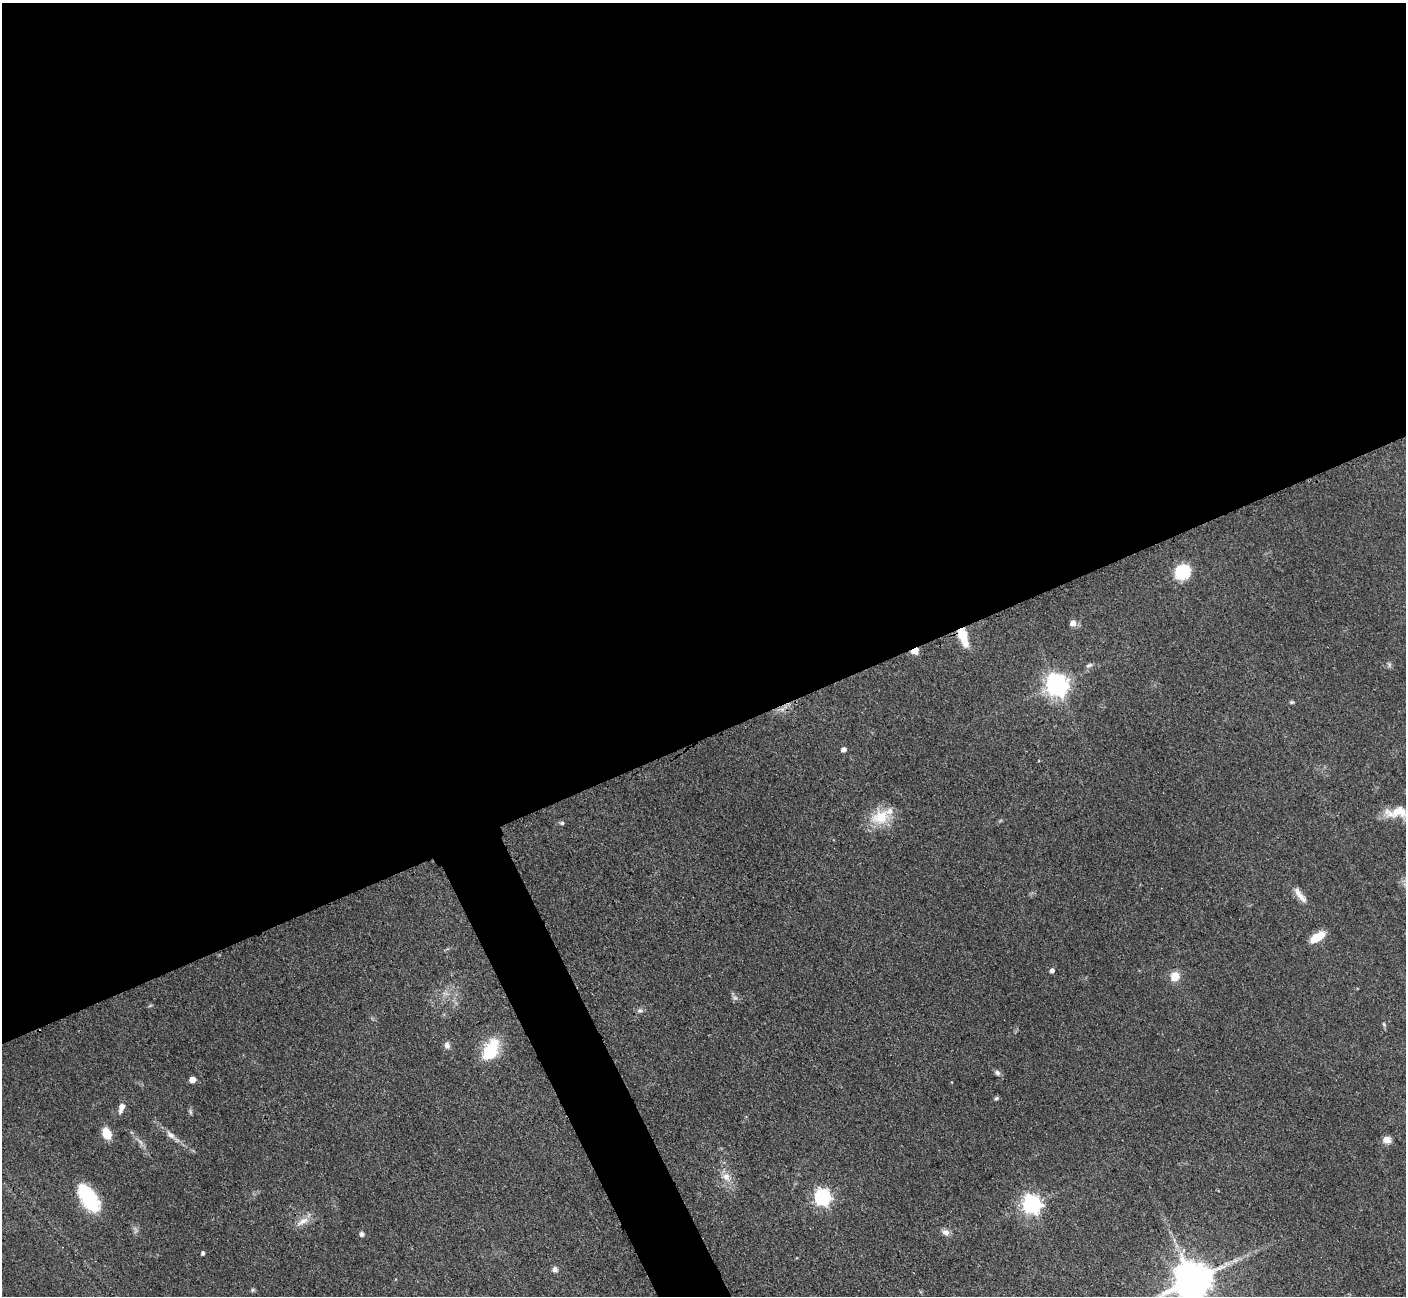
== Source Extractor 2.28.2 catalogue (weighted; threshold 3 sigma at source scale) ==
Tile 2 of 4 x 4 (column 2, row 1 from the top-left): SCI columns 1421-2824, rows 4180-5473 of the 5648 x 5638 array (HDU 1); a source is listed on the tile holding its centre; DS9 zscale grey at full resolution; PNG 1408 x 1298 px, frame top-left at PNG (2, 3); no overlay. Shown black and unused: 59% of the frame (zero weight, under 3 of 4 exposures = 2% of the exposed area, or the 3 px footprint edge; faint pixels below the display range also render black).
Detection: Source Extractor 2.28.2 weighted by HDU 2 'WHT'; one run over the whole footprint, this tile lists its part. Background 0.093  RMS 0.0063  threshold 0.0282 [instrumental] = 3 sigma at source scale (4.5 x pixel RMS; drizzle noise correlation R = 1.50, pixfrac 1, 0.05/0.05 arcsec/px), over >= 5 px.
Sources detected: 45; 3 too faint to see at this stretch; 2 inside a brighter object's white glare — not listed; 1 inside a brighter listed object's ellipse — not listed separately; the other 39 listed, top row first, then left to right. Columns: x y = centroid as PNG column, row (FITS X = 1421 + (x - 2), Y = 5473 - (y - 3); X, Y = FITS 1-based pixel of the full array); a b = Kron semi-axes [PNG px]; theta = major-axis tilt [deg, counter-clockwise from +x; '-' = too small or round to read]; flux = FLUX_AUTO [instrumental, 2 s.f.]
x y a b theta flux
1182 572 16 14 39 23
1073 623 6 5 - 5.2
963 637 25 9 -73 12
915 651 5 4 - 15
1089 665 10 5 24 1.6
1057 685 8 8 - 470
1292 702 6 5 - 0.9
844 750 5 4 - 2.7
1397 812 34 14 4 15
880 817 27 20 22 18
562 823 6 5 - 1.2
1300 895 27 7 -53 6
1317 937 18 8 33 12
1052 971 5 5 - 2.4
1175 976 9 8 - 9.4
640 1011 8 7 - 1.8
1384 1024 6 3 -71 0.82
447 1045 9 7 -74 2.5
492 1049 26 17 83 22
997 1073 8 7 - 1.9
192 1080 5 4 - 6.4
996 1098 6 4 47 1.1
121 1107 12 7 71 4.4
190 1112 7 4 -88 1.2
107 1134 10 8 -67 11
170 1135 15 7 -39 3.9
1387 1140 9 8 - 4.3
726 1177 14 10 -67 6.1
823 1197 7 7 - 190
89 1198 30 18 -60 32
1032 1204 7 7 - 270
302 1221 22 8 28 6
946 1232 10 8 -11 3.1
362 1234 6 6 - 1.6
203 1253 4 3 - 1.4
1235 1260 10 4 8 2.2
555 1269 7 6 - 2.6
1193 1280 11 10 - 2100
252 1290 6 4 72 0.9
Overlapping masked pixels (flux is a lower limit): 2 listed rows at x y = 963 637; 915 651
Isophote crosses this tile's border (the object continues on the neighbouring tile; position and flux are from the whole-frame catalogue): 2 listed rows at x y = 1397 812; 1193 1280